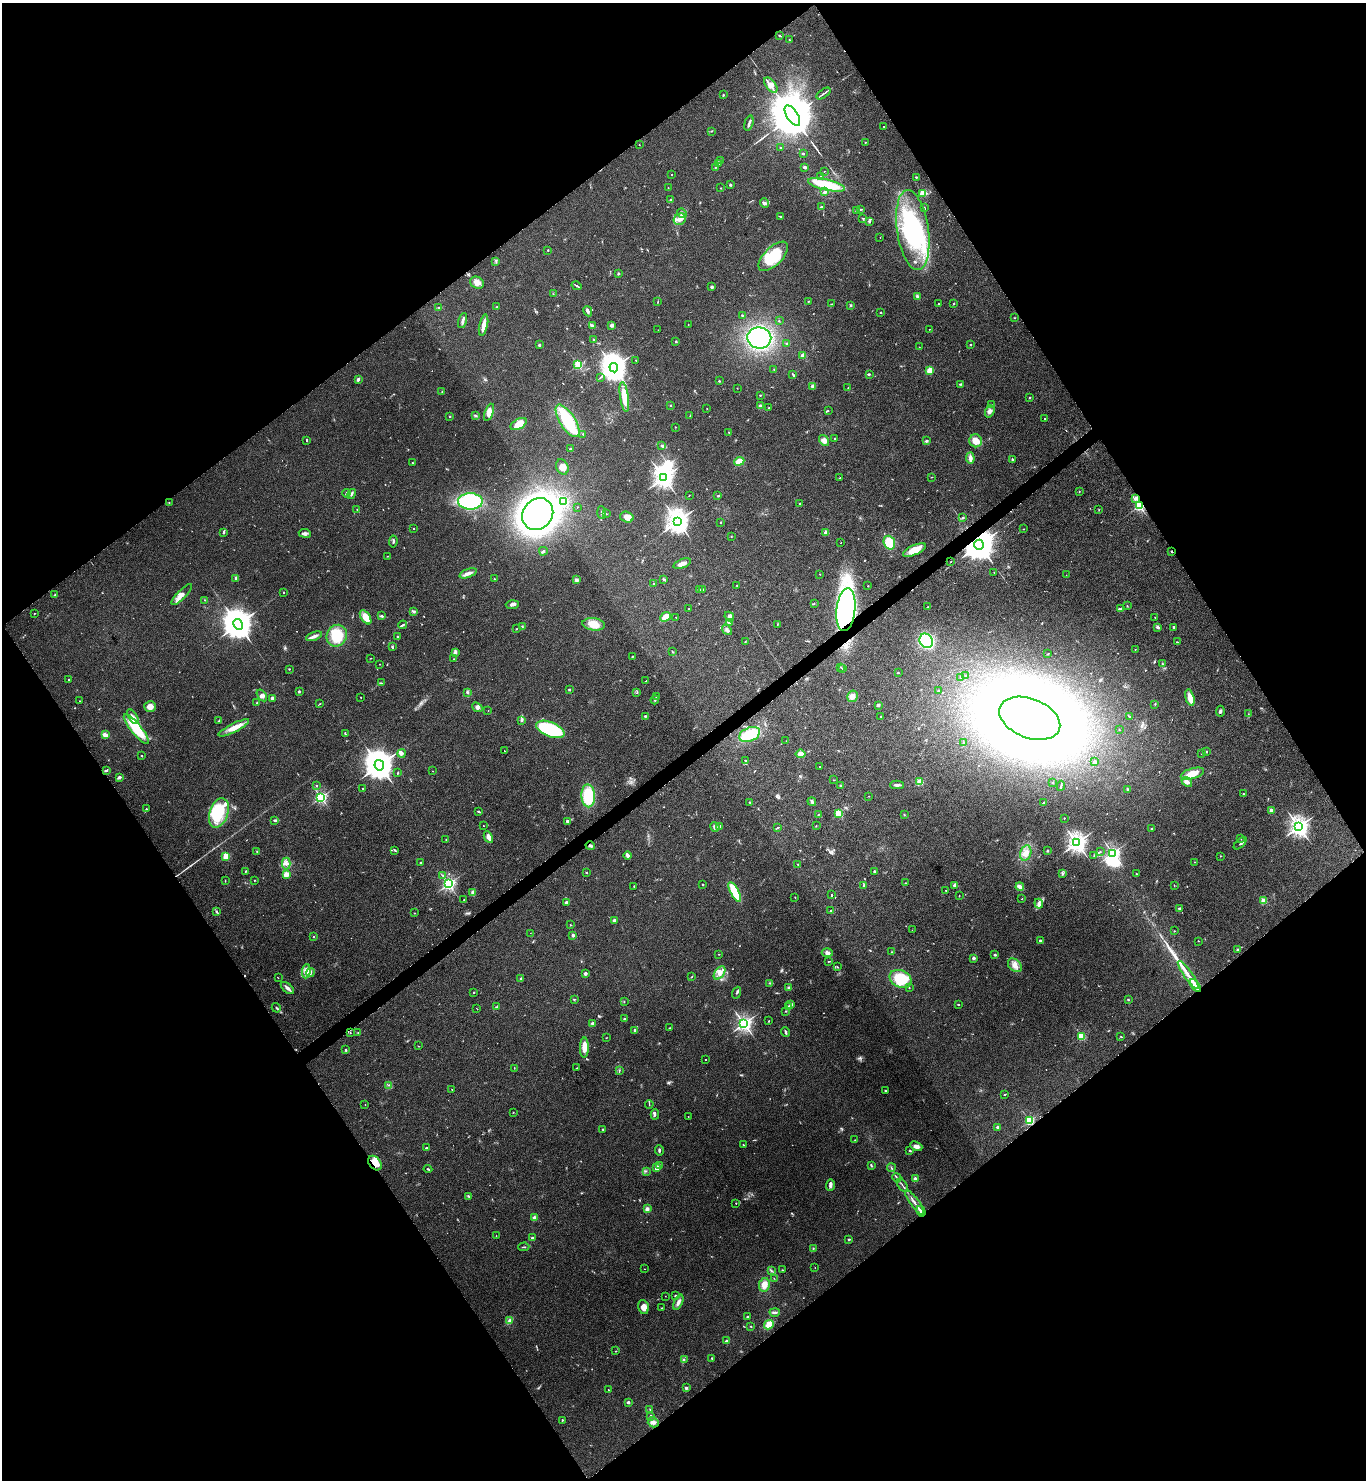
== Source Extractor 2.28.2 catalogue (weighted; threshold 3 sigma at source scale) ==
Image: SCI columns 158-5610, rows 3-5913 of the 5909 x 5913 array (HDU 1 of 3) = the unmasked area's bounding box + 8 px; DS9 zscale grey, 4 x 4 block average (1 PNG px = mean of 4 x 4 image px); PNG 1368 x 1482 px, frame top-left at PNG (2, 3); each listed source drawn as its Kron ellipse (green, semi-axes under 4 px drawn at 4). Shown black and unused: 50% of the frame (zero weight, under 4 of 8 exposures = <1% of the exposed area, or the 3 px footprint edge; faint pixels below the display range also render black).
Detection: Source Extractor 2.28.2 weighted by HDU 2 'WHT'. Background 0.0775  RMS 0.0047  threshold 0.019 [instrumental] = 3 sigma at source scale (4.09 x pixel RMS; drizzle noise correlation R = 1.36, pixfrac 0.8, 0.05/0.05 arcsec/px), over >= 5 px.
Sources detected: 686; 10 too faint to see at this stretch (4 x 4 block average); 11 inside a brighter object's white glare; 10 cosmic-ray / hot-pixel residue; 4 long thin detections or spike segments (spike, bleed or trail) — neither listed nor drawn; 14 coinciding with a brighter row at this scale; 21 inside a brighter listed object's ellipse — not listed separately; of the other 616, all 500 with FLUX_AUTO >= 0.816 (the completeness limit of this list) listed and drawn (116 fainter detections not listed), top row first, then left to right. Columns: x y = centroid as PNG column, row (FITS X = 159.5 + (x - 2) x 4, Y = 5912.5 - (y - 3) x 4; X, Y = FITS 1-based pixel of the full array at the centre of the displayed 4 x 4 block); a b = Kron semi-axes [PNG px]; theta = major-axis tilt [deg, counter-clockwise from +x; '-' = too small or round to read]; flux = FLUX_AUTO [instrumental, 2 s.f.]
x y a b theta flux
779 36 3 2 - 2.3
789 40 4 2 - 1.9
771 85 9 5 -52 22
823 94 8 2 36 4.8
723 95 3 2 - 2.3
792 115 11 5 -57 30000
749 123 8 2 73 5.7
884 126 2 2 - 2.6
711 131 2 2 - 0.84
865 142 2 2 - 2.5
639 145 2 2 - 0.88
780 148 2 2 - 1.1
803 154 2 2 - 8.9
720 160 2 2 - 0.94
719 163 2 2 - 0.96
715 167 2 2 - 1.8
805 167 3 2 - 7.5
824 171 2 2 - 3.5
672 175 2 2 - 2.9
821 176 2 2 - 1.1
916 177 2 2 - 2.1
730 185 2 2 - 13
827 185 19 5 -13 120
668 188 2 2 - 0.84
721 188 2 2 - 0.86
825 192 3 3 - 5.2
923 193 2 2 - 140
670 200 3 2 - 2.6
765 203 5 3 - 5.4
822 207 2 2 - 2.8
924 208 3 2 - 2.6
860 209 2 2 - 1.4
857 211 2 2 - 1.1
682 213 5 4 - 7.3
781 217 2 2 - 1.6
863 218 3 2 - 1.9
680 219 6 5 - 14
870 221 4 2 - 3.2
913 230 40 16 -82 260
880 238 2 2 - 4.1
548 250 2 2 - 5.7
773 256 19 9 44 110
496 261 3 2 - 1.9
618 274 2 2 - 4.9
477 283 7 5 -28 18
576 286 5 2 - 3.3
712 287 2 2 - 20
553 294 2 2 - 0.97
917 296 3 2 - 4.5
808 301 3 2 - 1.1
658 302 3 2 - 1.1
831 304 2 2 - 1.1
938 304 2 2 - 4.1
954 304 2 2 - 1.4
851 305 3 2 - 2.2
439 307 4 2 - 1.9
497 307 2 2 - 2.7
588 311 5 3 - 5.6
881 312 2 2 - 5.1
742 315 2 2 - 1.8
1015 318 2 2 - 1.3
463 321 8 2 73 7.3
779 321 2 2 - 1.5
688 324 2 2 - 1.1
483 325 11 3 78 27
612 325 3 3 - 7.7
592 326 4 3 - 5.7
929 329 2 2 - 0.89
658 330 2 2 - 0.93
759 338 12 10 -7 260
593 339 2 2 - 2.6
676 342 2 2 - 6.9
787 344 2 2 - 3.5
539 345 2 2 - 13
970 345 2 2 - 8.9
919 347 2 2 - 1.8
803 355 2 2 - 59
636 360 3 2 - 1.4
578 365 2 2 - 260
614 368 5 4 - 4400
774 369 2 2 - 1.2
929 370 3 3 - 26
869 374 3 2 - 2.6
793 375 3 2 - 3.6
600 377 2 2 - 0.82
358 379 3 2 - 8.4
719 381 2 2 - 7
961 384 4 2 - 3.1
813 386 4 3 - 8.1
737 388 2 2 - 1
848 388 2 2 - 1.1
442 392 3 2 - 1.6
760 395 2 2 - 2.1
624 397 15 4 -82 47
1030 398 2 2 - 5.1
671 405 2 2 - 7.4
991 405 2 2 - 3
760 406 3 3 - 4.4
769 407 2 2 - 1.3
707 409 2 2 - 0.84
828 411 2 2 - 0.91
990 411 6 4 70 8.5
489 412 9 4 69 20
450 416 2 2 - 5.3
475 416 3 2 - 2.8
690 416 3 2 - 1.3
1044 418 2 2 - 1.9
567 421 18 7 -57 160
519 424 9 5 28 35
675 427 2 2 - 1.1
729 432 2 2 - 0.99
583 434 2 2 - 1.8
835 438 2 2 - 2.7
306 440 3 2 - 2.3
824 441 6 4 -53 12
926 441 3 3 - 3.2
976 441 6 6 - 22
661 446 2 2 - 1.5
570 449 2 2 - 12
970 458 5 2 - 14
1012 459 2 2 - 10
739 461 5 3 - 31
412 463 2 2 - 1.1
562 467 8 5 -65 18
932 477 3 2 - 1.3
664 478 3 3 - 2100
840 478 3 2 - 0.98
1079 491 2 2 - 1
346 493 4 2 - 3.7
352 494 5 2 - 3.8
689 495 2 2 - 0.85
718 496 3 2 - 2.7
1136 498 2 2 - 35
470 501 12 8 0 200
169 502 2 2 - 1
563 502 2 2 - 290
800 503 2 2 - 2
1139 506 2 2 - 490
577 507 2 2 - 0.99
357 509 2 2 - 1.1
1099 510 3 2 - 1.1
602 513 6 2 -86 6.5
538 514 17 14 51 1400
606 514 2 2 - 1
627 517 7 5 -18 22
963 518 2 2 - 3.2
678 521 4 3 - 2800
721 522 2 2 - 5.2
414 528 2 2 - 4.7
1023 529 2 2 - 0.82
224 532 3 2 - 5.9
826 532 2 2 - 61
305 533 6 3 -8 7.1
731 536 2 2 - 1.3
393 542 6 2 82 3.5
841 543 2 2 - 1.1
889 543 7 5 -70 55
979 545 5 4 - 8600
914 550 12 5 25 35
543 551 4 3 - 4.4
1171 551 2 2 - 2.4
387 556 2 2 - 0.87
951 561 2 2 - 2.6
682 564 9 3 21 16
994 572 2 2 - 1.1
468 573 9 3 21 14
820 574 2 2 - 2.2
1066 575 2 2 - 1.1
236 578 2 2 - 21
494 579 2 2 - 3.3
664 579 3 2 - 2.5
576 580 4 3 - 4.3
653 584 2 2 - 0.97
737 585 3 2 - 1.4
868 586 2 2 - 0.92
699 589 3 2 - 3
702 590 2 2 - 2.1
283 592 2 2 - 3
55 595 3 2 - 2
182 595 14 4 45 23
205 600 2 2 - 0.89
814 603 2 2 - 0.88
512 605 6 3 3 8.2
1127 606 2 2 - 2
927 607 2 2 - 1.5
689 609 2 2 - 0.89
1121 609 3 2 - 2.4
846 610 21 9 84 690
414 612 2 2 - 2.1
34 613 3 2 - 1.2
382 616 3 2 - 3.6
729 616 5 3 - 9.6
366 617 8 4 -57 27
666 617 6 3 42 33
1155 617 2 2 - 1.9
676 618 2 2 - 7.7
729 622 3 3 - 7.2
238 624 5 4 - 6200
594 624 11 6 -7 34
777 624 2 2 - 1.1
403 625 4 2 - 3.7
522 626 2 2 - 1.2
1158 627 4 3 - 5.2
1174 627 2 2 - 13
517 629 2 2 - 1.2
727 630 6 3 -50 5.7
314 636 8 3 19 13
337 636 11 10 - 66
397 637 3 2 - 2.5
745 641 3 2 - 1.4
926 641 7 6 - 180
1177 642 2 2 - 2.7
392 647 3 2 - 2.7
1135 649 2 2 - 0.85
455 652 3 2 - 3.4
672 652 2 2 - 1.2
1048 654 2 2 - 2.5
632 656 2 2 - 1.8
371 658 2 2 - 0.97
454 659 2 2 - 1.4
380 664 2 2 - 0.96
1162 664 4 2 - 1.8
841 667 2 2 - 1.4
289 669 2 2 - 1.5
843 669 2 2 - 2.2
898 673 2 2 - 7.3
966 675 3 2 - 1.4
960 677 3 2 - 2.8
69 679 2 2 - 2.9
646 681 2 2 - 0.97
381 683 2 2 - 1.2
569 690 2 2 - 13
299 691 3 2 - 2.8
939 691 2 2 - 7.1
467 692 3 3 - 3.5
637 693 2 2 - 1
262 695 7 3 -55 7.1
852 696 6 5 - 12
361 697 2 2 - 3.4
656 697 2 2 - 1.2
273 698 2 2 - 44
1190 698 8 4 -76 25
655 700 4 2 - 3.4
79 701 2 2 - 0.82
257 703 3 2 - 1.9
319 704 2 2 - 0.96
1155 704 2 2 - 1.5
878 705 3 3 - 4.9
150 706 6 5 - 17
477 707 5 4 - 7.3
488 711 2 2 - 16
1220 711 5 2 - 4.5
1248 714 2 2 - 1.1
645 716 3 2 - 3.1
881 716 2 2 - 2.4
1129 716 2 2 - 1.8
133 717 8 2 -58 8.6
1030 718 32 19 -21 3500
521 720 3 2 - 4.7
219 721 3 2 - 1.7
234 728 17 4 27 28
136 729 19 5 -51 100
550 729 15 7 -21 150
1119 730 2 2 - 2.2
345 734 3 2 - 2.1
105 735 4 3 - 11
750 735 11 6 21 85
786 741 2 2 - 1.4
964 742 3 2 - 2.2
504 751 2 2 - 1.8
1207 752 2 2 - 1.8
402 753 4 3 - 6
800 754 5 3 - 17
1201 754 2 2 - 0.88
141 756 2 2 - 7.9
746 760 2 2 - 1.1
1095 762 3 3 - 5.6
379 765 5 4 - 6100
820 766 2 2 - 2.1
106 770 4 2 - 3.5
432 771 2 2 - 1.3
397 773 2 2 - 2.1
1192 774 12 5 16 32
119 777 4 2 - 5.4
834 780 2 2 - 0.82
920 782 2 2 - 130
1052 782 2 2 - 1.4
1187 782 6 3 -39 9.7
840 785 2 2 - 12
897 785 7 2 0 6.7
316 786 2 2 - 3.8
1061 786 5 2 - 2.6
363 789 2 2 - 1.8
1127 790 2 2 - 1.9
1243 794 2 2 - 4.3
588 796 11 7 -88 94
869 796 2 2 - 1.5
321 797 2 2 - 590
750 802 2 2 - 4.4
812 802 4 2 - 7.2
1043 803 3 2 - 2.7
146 809 2 2 - 5.4
1271 810 2 2 - 52
478 812 3 2 - 2.7
219 813 15 9 71 150
838 813 2 2 - 150
904 814 2 2 - 1.3
818 815 3 2 - 1.2
1064 818 2 2 - 3.9
275 820 4 2 - 4.6
567 821 2 2 - 18
483 826 2 2 - 2
720 826 3 2 - 1.9
816 826 2 2 - 1.1
715 827 5 3 - 7.5
778 827 3 2 - 1.9
1299 827 3 3 - 1800
1151 828 3 2 - 2.8
488 837 6 3 -62 17
1241 839 2 2 - 0.99
446 840 2 2 - 1.8
1077 843 3 3 - 1800
1240 843 8 2 43 5.1
590 846 5 3 - 6.1
395 850 4 2 - 3.1
1047 851 2 2 - 14
257 852 2 2 - 1.8
1100 852 2 2 - 1
1026 853 8 5 75 16
1113 853 2 2 - 720
628 855 4 3 - 10
226 856 2 2 - 140
1094 856 2 2 - 1.2
1220 856 2 2 - 1
1195 862 2 2 - 1.8
286 863 6 4 89 9.2
420 863 2 2 - 6
798 865 2 2 - 1.3
246 871 3 2 - 1.8
874 871 2 2 - 8.7
586 872 2 2 - 5.2
286 874 2 2 - 98
1062 874 2 2 - 2.3
1136 874 2 2 - 1.2
443 876 4 2 - 1.9
255 880 2 2 - 1.6
225 881 2 2 - 1.3
905 883 2 2 - 1.4
448 884 2 2 - 730
703 885 2 2 - 1.8
955 885 2 2 - 46
1174 885 2 2 - 1.1
634 886 2 2 - 1.4
863 886 3 2 - 2.5
1020 887 4 3 - 10
946 890 2 2 - 1.5
735 892 11 4 -61 85
473 893 3 2 - 14
831 895 2 2 - 2.6
959 895 2 2 - 1
795 897 2 2 - 1.9
1022 899 2 2 - 1.3
464 900 2 2 - 3.2
1263 901 2 2 - 100
567 903 4 3 - 3.7
1039 904 5 3 - 7.6
1180 908 4 2 - 4.5
831 910 2 2 - 3.6
216 912 2 2 - 2
414 913 2 2 - 0.88
614 920 2 2 - 24
570 925 2 2 - 1.3
912 930 2 2 - 1.1
1174 931 2 2 - 4
530 933 2 2 - 1.1
573 935 2 2 - 27
314 937 2 2 - 2.9
1040 940 2 2 - 15
1198 941 2 2 - 1.3
1237 950 3 2 - 2.1
892 952 2 2 - 1.3
827 953 5 4 - 8.1
719 954 2 2 - 1.3
995 955 2 2 - 12
974 958 2 2 - 26
828 961 3 2 - 1.6
1015 965 8 5 -43 16
837 967 3 2 - 1.6
306 971 7 4 82 12
310 972 4 2 - 3.2
585 973 2 2 - 11
720 973 7 4 54 16
1188 975 17 2 -54 20
691 977 3 2 - 1.4
278 978 2 2 - 1
521 979 2 2 - 4
901 979 11 8 -25 93
770 983 3 2 - 1.2
1195 985 7 2 -55 54
287 988 8 3 -40 8.4
788 988 3 2 - 2.6
909 988 2 2 - 3.7
474 992 2 2 - 6.1
737 993 6 2 69 4.4
574 999 2 2 - 2.3
1128 1000 3 2 - 2
624 1002 2 2 - 1.1
790 1004 3 2 - 1.9
958 1004 3 2 - 1.5
497 1007 2 2 - 1.8
788 1007 3 2 - 3.2
276 1008 5 2 - 3.2
477 1009 2 2 - 1.2
786 1011 2 2 - 1.3
625 1019 2 2 - 3.5
769 1021 2 2 - 1.3
593 1024 3 2 - 8.8
744 1024 2 2 - 1100
670 1028 2 2 - 1.1
635 1030 2 2 - 17
785 1032 5 2 - 4.2
350 1033 2 2 - 1.5
358 1033 2 2 - 1.1
1081 1036 2 2 - 180
1121 1037 2 2 - 1.8
606 1038 2 2 - 0.92
418 1046 2 2 - 0.95
584 1047 10 4 89 23
346 1050 2 2 - 8.3
705 1059 2 2 - 2.2
514 1068 2 2 - 0.92
577 1068 2 2 - 1.3
619 1071 4 2 - 1.9
388 1085 2 2 - 0.87
452 1089 2 2 - 1.4
885 1090 2 2 - 1.7
1005 1095 2 2 - 1.8
649 1104 4 2 - 1.7
365 1105 2 2 - 1
513 1112 2 2 - 0.84
655 1114 5 2 - 3.6
688 1117 2 2 - 1
1030 1121 2 2 - 290
998 1127 2 2 - 16
603 1129 2 2 - 4.7
855 1140 2 2 - 0.83
743 1145 3 2 - 1.9
916 1146 6 4 -23 12
426 1148 2 2 - 17
659 1150 5 2 - 3.4
910 1151 2 2 - 2.8
375 1163 8 5 -50 25
660 1165 2 2 - 2
871 1165 3 2 - 3
657 1168 2 2 - 60
891 1168 4 2 - 2.7
428 1169 4 2 - 2.1
646 1171 2 2 - 1.2
897 1178 5 2 - 2.6
915 1179 2 2 - 10
830 1185 6 2 88 11
902 1185 7 2 -54 3.9
469 1196 4 2 - 3.1
914 1202 15 2 -54 13
736 1203 2 2 - 3
647 1209 4 3 - 7.6
921 1211 5 2 - 16
534 1218 2 2 - 45
496 1236 2 2 - 0.98
532 1238 2 2 - 21
849 1239 2 2 - 10
524 1247 5 2 - 2.6
813 1248 2 2 - 1.6
815 1267 2 2 - 1.8
644 1269 2 2 - 1.2
782 1270 2 2 - 1.2
772 1271 3 2 - 1.6
774 1278 2 2 - 1.1
764 1285 7 5 79 21
665 1296 2 2 - 0.91
675 1296 2 2 - 12
678 1302 8 3 67 10
643 1307 7 5 -77 17
661 1308 2 2 - 1.1
775 1312 5 3 - 5.3
747 1317 2 2 - 5
509 1321 3 2 - 2.9
769 1325 5 3 - 29
751 1327 3 2 - 1.4
727 1341 4 2 - 4.7
616 1351 2 2 - 1.8
712 1358 2 2 - 1.5
684 1359 2 2 - 1.6
686 1388 2 2 - 20
608 1390 2 2 - 1.2
628 1402 2 2 - 20
650 1409 2 2 - 1
651 1416 2 2 - 11
562 1420 2 2 - 2.8
653 1422 5 5 - 9.6
Overlapping masked pixels (flux is a lower limit): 9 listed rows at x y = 1136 498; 1139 506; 979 545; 1171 551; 846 610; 590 846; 1195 985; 375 1163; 921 1211
Diffuse or blended objects may show on this block-average render without a row.